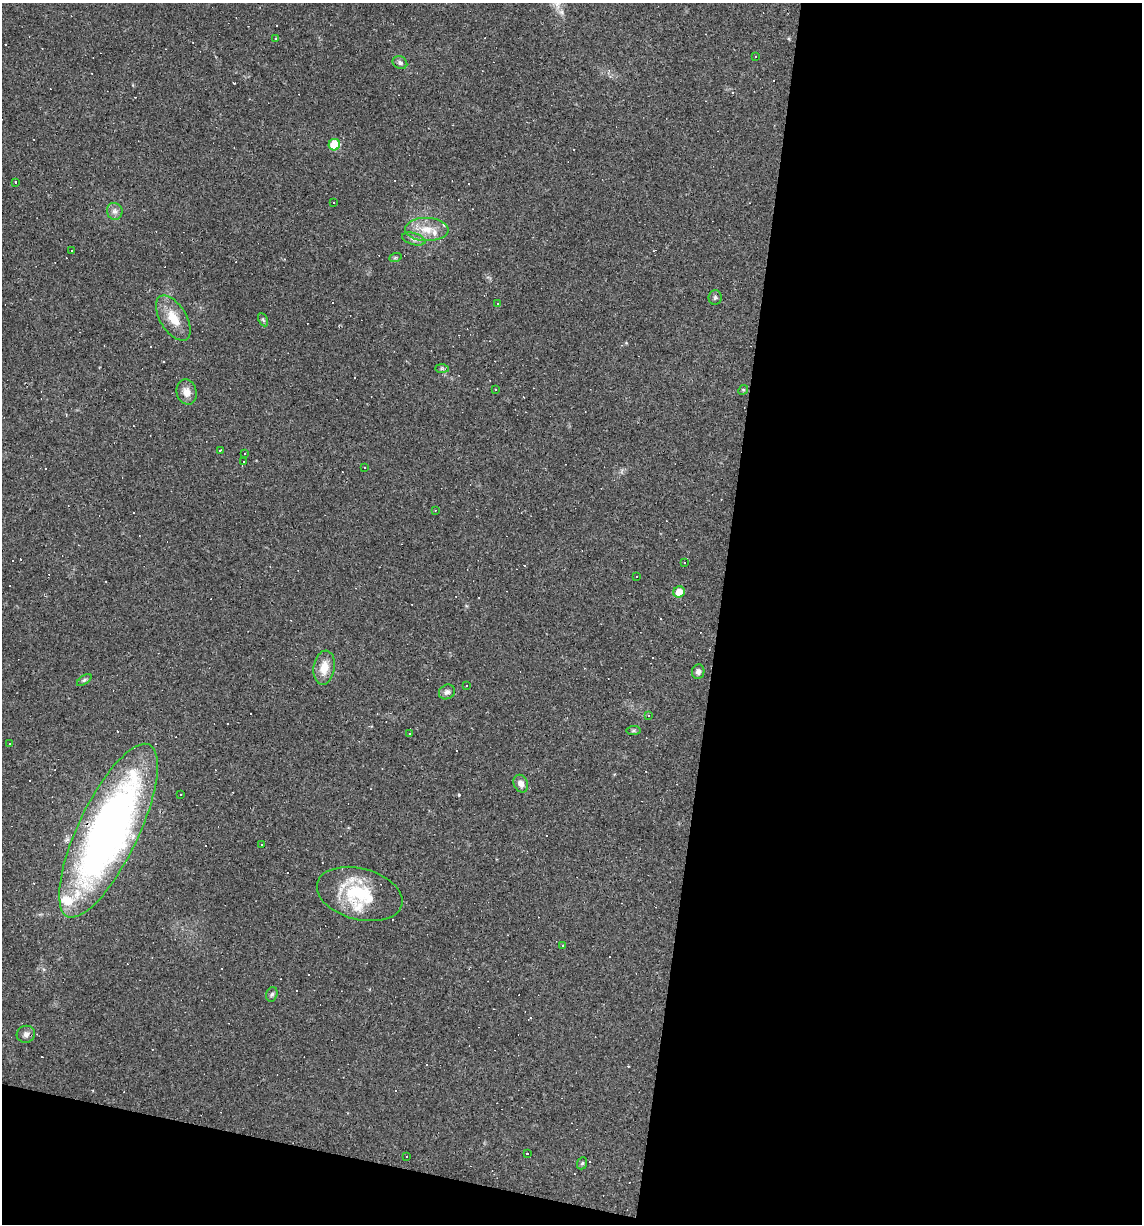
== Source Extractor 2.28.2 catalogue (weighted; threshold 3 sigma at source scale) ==
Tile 16 of 4 x 4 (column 4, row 4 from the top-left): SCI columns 3536-4675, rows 1-1222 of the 4907 x 4887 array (HDU 1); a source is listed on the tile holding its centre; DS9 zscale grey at full resolution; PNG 1144 x 1226 px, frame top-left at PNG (2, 3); each listed source drawn as its Kron ellipse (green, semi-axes under 4 px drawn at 4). Shown black and unused: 40% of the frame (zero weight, under 2 of 3 exposures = <1% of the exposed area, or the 3 px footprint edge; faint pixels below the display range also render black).
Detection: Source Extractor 2.28.2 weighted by HDU 2 'WHT'; one run over the whole footprint, this tile lists its part. Background 0.0627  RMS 0.0068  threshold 0.0305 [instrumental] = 3 sigma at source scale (4.5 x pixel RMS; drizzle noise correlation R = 1.50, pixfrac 1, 0.05/0.05 arcsec/px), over >= 5 px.
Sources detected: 88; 39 cosmic-ray / hot-pixel residue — neither listed nor drawn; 2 inside a brighter listed object's ellipse — not listed separately; the other 47 listed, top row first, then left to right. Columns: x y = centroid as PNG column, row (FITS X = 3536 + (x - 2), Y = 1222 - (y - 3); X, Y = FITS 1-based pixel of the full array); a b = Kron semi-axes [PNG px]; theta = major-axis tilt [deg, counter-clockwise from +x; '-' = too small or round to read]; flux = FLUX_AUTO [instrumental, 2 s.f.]
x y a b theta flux
275 38 3 2 - 0.44
755 56 3 2 - 0.88
400 63 7 6 - 1.7
334 145 6 5 - 27
15 182 3 3 - 0.89
333 203 3 3 - 3.3
115 211 8 7 - 2.8
427 229 22 11 -1 12
414 239 12 6 -17 2.7
71 251 3 2 - 0.43
395 258 6 4 19 0.95
715 297 7 6 - 1.4
497 304 3 3 - 3.8
173 318 25 13 -58 14
263 320 7 4 -63 1
442 368 7 4 0 1.1
495 390 3 2 - 0.9
743 390 5 4 - 0.95
187 392 13 10 -75 5.4
220 450 4 2 - 0.72
245 454 3 3 - 1
243 462 3 2 - 0.74
364 467 2 2 - 0.58
435 510 3 2 - 0.43
685 563 2 2 - 0.49
636 576 3 3 - 3.3
679 592 6 5 - 7.3
324 668 17 10 81 9.4
698 672 7 6 - 2.2
84 680 8 4 36 1.4
466 686 3 3 - 1.7
447 692 8 7 - 2.5
648 716 4 3 - 0.82
634 730 7 4 7 1.1
409 734 2 2 - 0.53
9 743 3 2 - 0.86
521 784 9 7 -66 3.8
181 794 2 2 - 0.44
108 831 95 30 64 400
261 844 2 2 - 0.59
360 894 44 25 -15 42
562 946 3 2 - 0.88
272 994 7 5 73 1.4
26 1034 9 8 - 2.6
528 1153 3 3 - 19
407 1156 2 2 - 0.52
582 1163 6 5 - 1.1
Overlapping masked pixels (flux is a lower limit): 1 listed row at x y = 108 831
Unlisted compact peaks at least as high as the median listed source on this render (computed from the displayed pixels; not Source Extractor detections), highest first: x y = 459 795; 234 83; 626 343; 466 606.